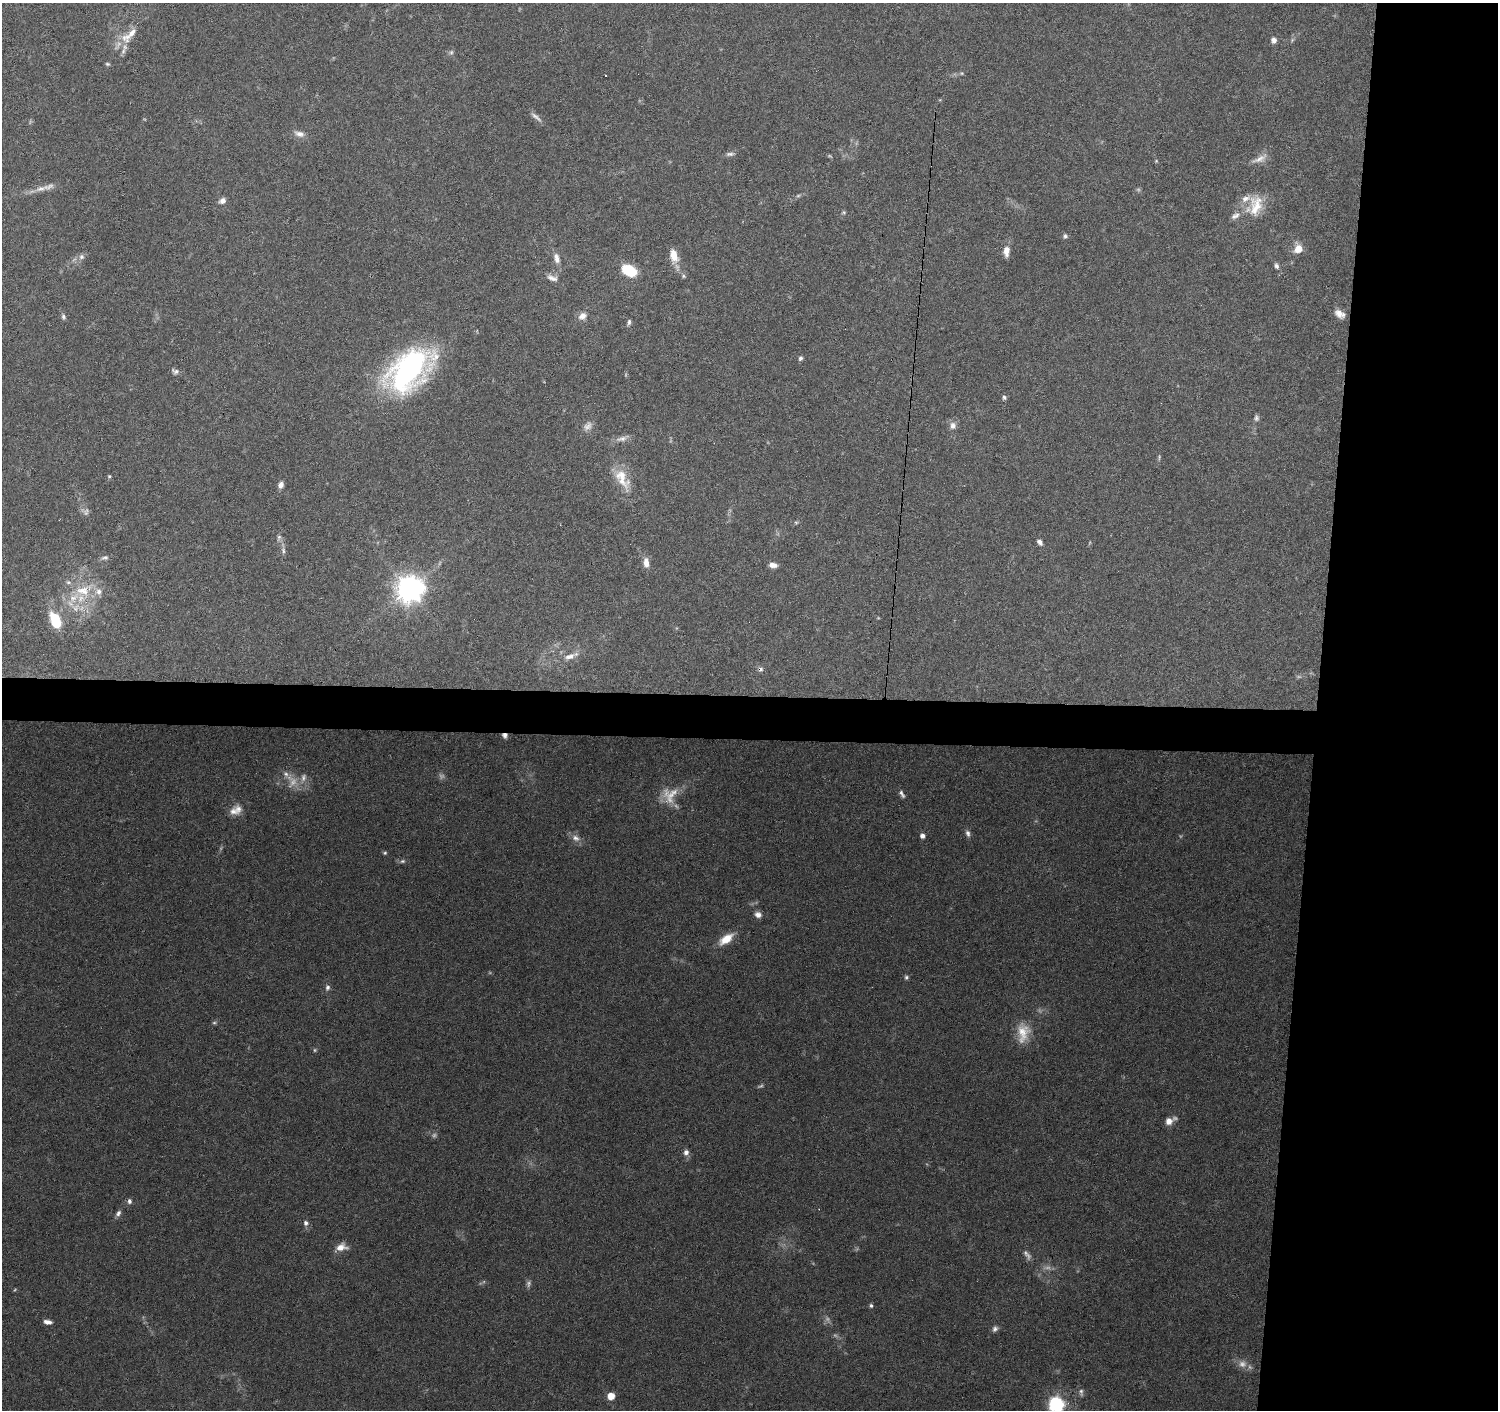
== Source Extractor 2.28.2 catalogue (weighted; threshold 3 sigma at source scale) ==
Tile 6 of 3 x 3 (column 3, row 2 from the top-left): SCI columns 2993-4488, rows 1635-3042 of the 4493 x 4730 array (HDU 1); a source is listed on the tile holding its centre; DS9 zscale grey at full resolution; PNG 1500 x 1412 px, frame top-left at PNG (2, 3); no overlay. Shown black and unused: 15% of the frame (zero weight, under 3 of 6 exposures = <1% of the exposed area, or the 3 px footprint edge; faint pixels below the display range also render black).
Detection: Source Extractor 2.28.2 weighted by HDU 2 'WHT'; one run over the whole footprint, this tile lists its part. Background 0.0874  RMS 0.0044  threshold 0.0182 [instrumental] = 3 sigma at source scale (4.09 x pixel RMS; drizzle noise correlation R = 1.36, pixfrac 0.8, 0.0396/0.0396 arcsec/px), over >= 5 px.
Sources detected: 109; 19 too faint to see at this stretch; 4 cosmic-ray / hot-pixel residue — not listed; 7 inside a brighter listed object's ellipse — not listed separately; the other 79 listed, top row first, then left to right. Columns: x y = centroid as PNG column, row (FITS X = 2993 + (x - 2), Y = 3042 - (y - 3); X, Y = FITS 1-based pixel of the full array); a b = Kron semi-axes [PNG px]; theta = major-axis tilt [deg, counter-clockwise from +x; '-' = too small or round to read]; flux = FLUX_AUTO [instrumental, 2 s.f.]
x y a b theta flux
129 35 31 11 42 8.2
1274 40 7 6 - 1.8
1292 40 7 4 72 0.64
451 52 7 5 69 0.9
108 64 6 4 -15 0.67
536 117 19 5 -39 1.9
299 134 14 7 -14 2.7
730 154 12 5 3 1.4
1260 159 24 8 27 3.5
1156 161 5 4 - 0.4
41 189 16 8 14 3.5
222 201 7 6 - 2.1
1256 206 31 18 78 12
844 212 6 5 - 0.59
1235 216 14 8 29 2.6
1065 236 6 6 - 0.91
1298 249 11 10 - 4.7
1006 251 11 7 87 3.9
674 256 17 9 -76 6.4
81 257 8 8 - 1.5
557 258 13 7 -77 2.9
1276 266 8 6 -70 1.2
630 271 12 7 -25 21
683 276 6 5 - 0.75
552 278 16 8 -19 2.6
1340 314 13 8 -35 3.4
582 316 11 9 35 2.9
63 317 8 5 -78 1
629 322 9 5 77 0.99
800 358 5 5 - 1
409 370 53 31 42 100
175 371 10 7 -24 1.4
1004 397 6 5 - 1
1256 418 8 6 -88 1.1
588 426 14 10 50 2.7
953 426 10 9 - 2.4
622 438 20 6 17 2.6
1159 457 8 3 78 0.59
109 476 5 4 - 0.5
622 479 35 15 -61 11
281 485 7 6 - 2
796 522 6 4 -1 0.59
279 537 9 5 73 1.2
1040 542 7 5 -46 1.5
283 550 11 5 -82 1.3
105 558 10 6 5 1.3
646 563 12 7 -83 3.6
773 565 9 5 -6 2.8
409 589 9 9 - 480
83 591 21 14 0 11
76 608 14 10 46 4.7
55 620 15 8 -66 18
570 656 18 8 18 3.7
505 736 7 6 - 1.5
286 774 10 7 -61 1.9
902 794 11 5 -61 1.3
233 811 15 11 -32 3.5
968 833 10 6 -69 1.4
922 836 5 5 - 2.2
576 838 12 8 -31 2.5
385 853 5 4 - 0.57
402 861 7 5 2 0.95
758 915 9 7 -26 2.1
726 939 18 9 37 7.2
906 977 6 5 - 0.79
327 987 8 6 75 1.2
1023 1033 27 16 85 8.9
1169 1121 9 9 - 3.3
686 1152 7 6 - 1.9
129 1201 7 6 - 1.3
118 1213 8 6 55 1.4
306 1223 7 6 - 1.5
341 1247 13 9 8 4
871 1306 5 4 - 0.77
48 1322 9 5 -9 1.9
995 1329 8 6 53 1.3
1081 1392 11 5 -81 1.2
611 1396 5 5 - 6.4
1056 1405 7 7 - 100
Overlapping masked pixels (flux is a lower limit): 1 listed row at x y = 505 736
Isophote crosses this tile's border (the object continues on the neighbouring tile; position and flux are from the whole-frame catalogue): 1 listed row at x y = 1056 1405